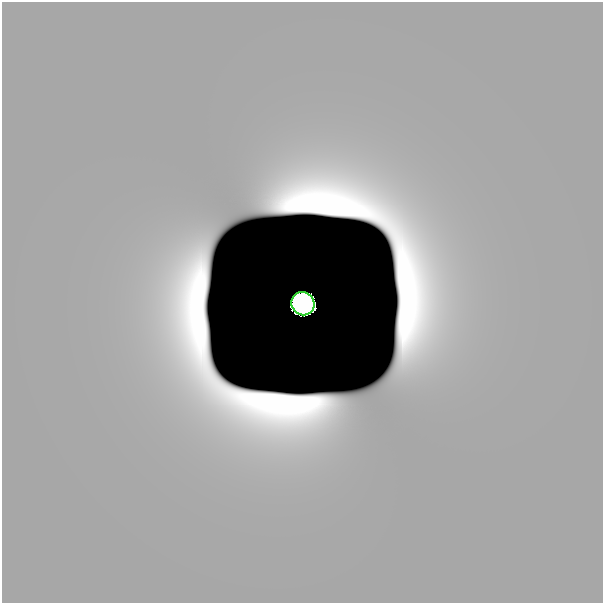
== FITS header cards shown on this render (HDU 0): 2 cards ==
NAXIS1  =                  601
NAXIS2  =                  601

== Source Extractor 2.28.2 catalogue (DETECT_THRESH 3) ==
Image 601 x 601 px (HDU 0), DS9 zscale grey, 1 PNG px = 1 image px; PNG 605 x 605 px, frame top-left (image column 1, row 601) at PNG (2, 2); each listed source drawn as its Kron ellipse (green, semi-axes under 4 px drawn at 4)
Background 2.73e-13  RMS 1.5e-13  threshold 4.62e-13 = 3 sigma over >= 5 px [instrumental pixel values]
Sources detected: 5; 4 with non-positive FLUX_AUTO (blend fragments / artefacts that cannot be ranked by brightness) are neither listed nor drawn; the other 1 listed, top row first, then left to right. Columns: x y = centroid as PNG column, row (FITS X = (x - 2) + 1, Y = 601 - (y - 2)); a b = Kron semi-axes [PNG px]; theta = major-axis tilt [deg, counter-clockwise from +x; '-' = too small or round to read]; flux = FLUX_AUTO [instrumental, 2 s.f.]
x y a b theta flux
303 304 12 11 - 23
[4 non-positive-flux detections neither listed nor drawn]